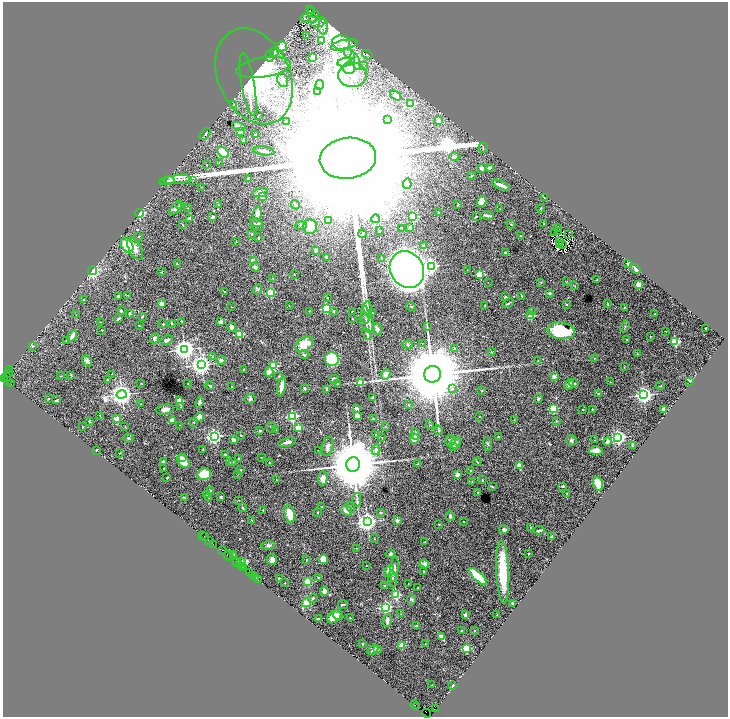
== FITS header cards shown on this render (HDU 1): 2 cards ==
NAXIS1  =                 1451
NAXIS2  =                 1430

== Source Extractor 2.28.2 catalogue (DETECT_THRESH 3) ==
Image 1451 x 1430 px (HDU 1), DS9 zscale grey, zoomed out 1/2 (1 PNG px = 2 x 2 image px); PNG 730 x 719 px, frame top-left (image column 2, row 1430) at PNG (3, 2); each listed source drawn as its Kron ellipse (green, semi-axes under 4 px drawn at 4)
Background 5.69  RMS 0.049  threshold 0.146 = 3 sigma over >= 5 px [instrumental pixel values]
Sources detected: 482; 52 cannot appear on this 1/2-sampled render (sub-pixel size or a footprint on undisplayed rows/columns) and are neither listed nor drawn; the other 430 listed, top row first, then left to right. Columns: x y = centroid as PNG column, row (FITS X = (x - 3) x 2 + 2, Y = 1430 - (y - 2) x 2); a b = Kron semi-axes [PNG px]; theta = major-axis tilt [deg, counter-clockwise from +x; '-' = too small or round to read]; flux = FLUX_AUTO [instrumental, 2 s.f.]
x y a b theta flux
310 10 3 2 - 1.3e+03
312 11 2 1 - 9.3e+02
316 15 4 2 - 4.1e+00
305 18 4 2 - 8.4e+00
313 19 3 2 - 2.1e+01
319 23 8 3 21 2.7e+01
323 27 8 5 -89 3.9e+01
307 36 2 2 - 3.7e+00
322 40 3 2 - 9.2e+00
341 43 9 7 -6 8.5e+01
344 45 14 5 13 7.0e+01
282 46 5 4 - 5.7e+01
274 52 5 3 - 1.1e+01
349 53 6 2 -48 1.7e+01
367 55 6 2 -34 1.0e+01
270 56 6 4 87 1.7e+01
313 57 2 2 - 2.2e+02
355 61 9 3 -69 4.2e+01
346 62 9 3 11 3.6e+01
364 65 3 2 - 5.3e+00
263 67 27 10 8 2.4e+02
349 68 6 6 - 4.7e+01
352 75 14 12 5 1.7e+02
254 76 50 35 -64 1.0e+03
283 80 7 5 -68 5.1e+01
248 85 32 6 -80 2.0e+02
320 85 5 4 - 1.7e+01
318 92 2 2 - 3.5e+01
396 95 6 4 -33 3.8e+01
411 103 3 3 - 5.3e+02
234 105 4 3 - 1.5e+01
258 115 2 1 - 4.2e+00
387 120 2 2 - 5.4e+01
439 121 4 3 - 4.7e+01
286 122 2 2 - 8.1e+00
239 126 7 2 -17 3.2e+01
240 132 2 2 - 1.5e+02
205 134 7 3 49 1.4e+01
256 135 2 2 - 1.4e+01
243 141 2 2 - 1.4e+01
483 148 5 2 - 6.6e+00
264 151 11 3 -8 3.8e+01
223 152 6 4 -44 2.4e+02
454 157 5 4 - 3.9e+01
348 158 28 20 7 1.3e+06
219 162 3 2 - 4.4e+00
206 165 3 2 - 2.6e+00
482 168 4 3 - 3.6e+01
489 168 3 2 - 3.2e+01
471 176 3 3 - 7.2e+00
178 179 14 3 5 3.5e+01
248 179 3 3 - 2.1e+01
193 180 2 1 - 2.5e+00
167 181 8 3 8 1.6e+01
407 183 5 3 - 2.6e+01
501 185 9 2 -23 5.3e+01
202 187 2 2 - 2.8e+00
260 193 8 4 9 3.1e+01
262 196 3 2 - 9.5e+01
544 198 3 2 - 5.0e+00
482 201 5 4 - 7.8e+01
179 205 2 2 - 7.7e+00
218 205 2 2 - 3.8e+00
295 205 5 3 - 2.2e+01
458 205 4 2 - 5.5e+00
188 208 3 2 - 4.1e+00
541 208 4 2 - 4.7e+00
176 209 7 4 41 2.9e+01
500 209 2 1 - 2.8e+00
140 213 4 3 - 2.5e+02
438 213 3 3 - 9.0e+00
257 214 8 4 84 4.3e+01
487 215 6 2 -9 2.9e+01
413 216 3 3 - 5.7e+02
476 216 2 2 - 7.3e+00
212 217 3 3 - 1.6e+01
189 219 2 2 - 6.0e+01
375 219 4 3 - 9.6e+00
328 221 4 3 - 7.6e+00
256 223 6 3 -19 2.2e+01
257 224 7 5 -39 3.9e+01
511 224 4 2 - 6.2e+00
543 224 2 2 - 2.9e+00
183 225 4 2 - 5.9e+00
301 225 5 3 - 1.3e+01
310 227 7 7 - 1.2e+02
410 227 4 2 - 1.1e+01
557 227 2 2 - 7.3e+00
402 228 2 2 - 1.4e+01
380 231 2 1 - 5.4e+00
558 231 2 1 - 2.6e+00
555 232 2 1 - 2.0e+00
251 234 3 2 - 9.2e+00
362 234 4 2 - 9.1e+00
569 235 2 1 - 5.9e+00
520 236 3 2 - 1.3e+01
139 237 2 2 - 4.2e+00
258 238 3 2 - 8.7e+00
236 242 3 2 - 4.6e+00
559 242 2 1 - 3.6e+00
560 244 2 1 - 4.1e+00
562 244 2 1 - 4.5e+00
127 245 8 5 -60 1.9e+02
423 246 4 3 - 9.4e+00
135 249 12 6 -63 5.6e+01
316 250 3 3 - 3.1e+01
505 253 3 3 - 2.6e+01
327 257 4 3 - 1.9e+01
381 258 3 3 - 9.3e+00
253 261 3 3 - 6.2e+01
177 263 3 2 - 2.9e+00
628 264 2 2 - 1.3e+01
431 266 4 3 - 2.5e+03
255 267 5 4 - 1.9e+01
636 269 5 2 - 4.9e+01
407 270 19 16 -58 8.6e+03
467 270 2 1 - 5.9e+00
93 271 5 4 - 7.8e+02
162 272 3 2 - 5.2e+00
294 274 2 1 - 6.3e+00
480 274 3 3 - 4.4e+02
273 278 2 2 - 3.2e+00
597 280 3 2 - 6.7e+00
488 282 2 1 - 2.1e+00
541 282 3 2 - 5.3e+00
567 282 3 2 - 4.4e+00
638 285 2 2 - 2.3e+02
575 286 2 2 - 3.4e+00
258 289 5 4 - 1.7e+01
225 291 3 2 - 3.8e+00
271 292 3 3 - 5.6e+02
550 293 2 2 - 5.4e+01
128 295 3 2 - 3.0e+00
118 296 2 2 - 1.2e+01
522 296 4 2 - 6.1e+00
505 297 2 2 - 8.1e+00
327 298 2 2 - 6.1e+00
84 300 3 2 - 4.9e+00
508 303 6 2 30 1.1e+01
162 304 2 2 - 1.7e+02
608 304 2 2 - 1.0e+01
485 305 2 1 - 4.4e+00
567 305 2 2 - 2.3e+01
289 306 2 2 - 4.9e+00
411 306 5 2 - 8.1e+00
232 307 2 2 - 3.0e+00
326 308 3 3 - 7.7e+02
625 308 3 2 - 7.2e+00
368 309 7 2 -84 1.9e+01
121 311 3 2 - 1.6e+01
309 311 2 2 - 3.5e+00
333 311 3 3 - 8.0e+00
352 311 2 2 - 5.5e+00
533 312 3 2 - 5.2e+00
372 313 2 2 - 1.3e+01
129 314 4 3 - 1.0e+01
655 314 2 2 - 7.3e+00
76 315 2 1 - 3.5e+00
365 315 9 3 -84 2.3e+01
143 316 2 2 - 1.6e+01
531 316 2 2 - 2.6e+02
119 319 4 3 - 2.0e+01
352 319 3 2 - 3.2e+00
181 321 2 2 - 4.8e+00
100 322 2 1 - 3.1e+00
221 322 2 2 - 8.7e+01
171 323 3 3 - 7.2e+00
367 323 10 6 -65 4.6e+01
163 324 2 2 - 1.1e+01
139 326 2 1 - 6.5e+00
427 326 4 2 - 7.4e+00
232 327 4 3 - 4.1e+01
625 327 5 3 - 1.1e+01
706 328 2 2 - 1.0e+01
377 329 6 4 -66 2.7e+01
101 330 2 2 - 3.8e+00
561 331 14 8 -8 5.2e+02
666 331 2 1 - 4.1e+00
239 334 3 3 - 5.6e+02
367 334 6 3 -60 1.7e+01
72 336 6 3 59 4.8e+01
651 336 2 2 - 3.8e+00
155 339 5 4 - 2.0e+01
627 339 3 2 - 6.1e+00
167 340 6 4 26 2.6e+01
66 341 2 2 - 9.9e+00
675 342 3 3 - 7.1e+02
422 343 2 2 - 4.0e+00
304 344 9 6 35 1.9e+02
408 345 5 4 - 1.4e+01
32 346 4 3 - 8.5e+00
454 348 4 3 - 9.2e+00
185 349 4 4 - 6.7e+03
491 352 3 2 - 5.8e+00
304 354 4 3 - 1.5e+01
637 354 3 2 - 4.0e+00
212 357 3 3 - 9.4e+00
594 358 2 2 - 5.4e+00
332 359 7 7 - 3.9e+02
221 360 4 4 - 2.2e+01
87 361 6 4 -60 2.9e+01
538 361 2 2 - 2.6e+00
201 365 4 4 - 5.7e+03
274 366 3 3 - 5.7e+02
624 367 3 2 - 4.4e+00
243 369 4 2 - 5.4e+00
10 370 3 1 - 5.7e+02
269 372 5 4 - 6.4e+01
8 374 4 3 - 1.2e+03
112 374 2 1 - 3.5e+00
386 374 6 4 68 4.9e+01
432 374 8 8 - 1.6e+05
71 375 3 3 - 5.4e+00
7 376 3 1 - 3.8e+02
61 376 2 2 - 3.1e+00
279 376 3 2 - 6.7e+00
554 376 4 3 - 2.6e+01
5 379 2 1 - 4.8e+02
334 379 5 4 - 2.3e+01
7 380 3 2 - 3.8e+02
107 380 3 3 - 8.5e+00
690 381 4 2 - 2.4e+01
610 382 3 1 - 3.5e+00
188 383 3 2 - 3.9e+00
360 383 3 2 - 3.0e+02
574 383 5 3 - 1.2e+01
11 384 2 1 - 3.3e+03
141 384 3 2 - 4.3e+00
337 384 3 3 - 1.1e+01
569 384 6 3 48 2.1e+01
210 386 4 3 - 1.4e+01
282 386 9 3 79 9.1e+01
660 386 4 2 - 5.6e+00
232 387 2 2 - 1.0e+01
305 388 3 3 - 1.2e+01
452 388 3 3 - 1.8e+01
327 389 2 2 - 2.5e+01
482 391 2 2 - 7.2e+00
598 393 3 2 - 5.5e+00
122 394 5 4 - 8.2e+03
643 395 4 4 - 4.7e+03
373 397 4 2 - 2.2e+01
48 398 2 2 - 6.6e+00
250 399 5 5 - 2.1e+01
538 399 3 2 - 2.0e+01
57 400 3 2 - 1.4e+01
180 401 2 2 - 2.3e+02
199 402 5 3 - 1.7e+01
141 404 2 2 - 3.7e+00
409 405 2 2 - 1.1e+01
181 407 3 2 - 5.4e+00
553 408 3 3 - 5.6e+02
357 409 4 3 - 3.5e+01
583 409 2 1 - 3.8e+00
592 409 2 2 - 8.5e+00
664 409 4 3 - 3.1e+01
165 410 9 4 10 3.8e+01
100 415 2 2 - 3.9e+00
292 416 3 3 - 1.4e+03
357 416 3 3 - 7.5e+01
479 416 2 2 - 3.5e+00
200 417 4 4 - 5.6e+01
117 419 2 2 - 1.7e+02
373 419 2 2 - 8.6e+00
514 420 3 2 - 4.7e+00
89 421 3 2 - 5.3e+00
172 421 2 2 - 1.1e+02
556 421 4 3 - 6.4e+00
194 422 2 2 - 1.6e+01
180 425 2 1 - 3.2e+00
430 425 3 2 - 5.6e+00
83 427 3 2 - 4.1e+00
125 427 3 2 - 4.8e+00
271 427 5 3 - 9.2e+00
385 427 3 2 - 6.1e+00
298 428 3 3 - 3.7e+02
275 430 2 2 - 8.1e+00
438 430 5 4 - 1.4e+01
260 431 3 3 - 1.3e+01
375 434 2 2 - 3.9e+00
416 434 6 3 -83 2.1e+01
241 435 2 2 - 6.7e+00
214 436 4 3 - 2.8e+03
382 437 2 1 - 2.2e+00
498 437 2 2 - 1.4e+01
618 437 3 3 - 3.0e+03
129 438 5 3 - 9.8e+00
414 439 5 4 - 8.2e+01
233 440 3 3 - 2.3e+01
450 440 5 5 - 1.9e+01
571 440 5 5 - 1.9e+01
594 440 2 2 - 3.5e+00
607 441 4 3 - 4.3e+01
287 442 9 4 13 2.9e+01
456 443 6 4 54 2.4e+01
488 444 7 3 -75 1.3e+01
633 445 3 2 - 4.3e+01
328 446 10 5 74 3.9e+01
454 446 4 3 - 3.9e+01
203 449 3 2 - 5.9e+00
96 450 2 2 - 6.1e+00
318 450 2 2 - 2.7e+00
376 450 5 4 - 2.5e+01
596 451 7 4 1 6.8e+01
120 453 3 2 - 3.9e+00
225 455 4 2 - 1.1e+01
182 457 3 2 - 8.0e+01
261 457 2 2 - 2.9e+00
239 459 3 2 - 7.7e+00
233 461 3 3 - 9.1e+00
163 462 3 3 - 1.7e+01
183 462 7 5 -53 1.8e+02
477 462 4 2 - 7.2e+00
229 463 3 3 - 1.2e+01
269 463 3 2 - 3.4e+00
418 464 2 2 - 3.1e+00
353 465 7 7 - 9.6e+04
519 465 2 2 - 1.5e+02
163 468 2 1 - 3.3e+00
241 470 2 2 - 6.5e+00
470 470 2 2 - 1.9e+01
204 474 7 6 - 2.1e+02
238 474 3 2 - 3.0e+00
458 474 2 2 - 1.1e+02
167 477 2 2 - 3.8e+00
323 478 7 5 87 4.8e+01
276 480 2 2 - 4.1e+00
482 480 4 2 - 6.1e+00
472 482 4 3 - 6.9e+00
598 484 7 4 -70 2.0e+02
563 486 2 2 - 3.4e+01
492 487 4 2 - 8.7e+00
211 490 4 3 - 8.6e+00
478 492 2 2 - 4.0e+00
566 494 3 2 - 5.1e+00
207 495 3 2 - 1.3e+01
184 497 3 1 - 4.7e+00
221 497 2 2 - 3.3e+01
209 498 3 2 - 2.8e+00
239 500 2 2 - 3.5e+00
357 500 7 2 88 1.3e+01
322 507 2 2 - 4.3e+00
350 507 5 3 - 1.2e+01
243 508 4 3 - 1.0e+01
263 510 3 2 - 5.2e+00
346 510 6 5 - 7.3e+01
317 512 2 2 - 5.4e+00
380 512 4 3 - 1.2e+01
290 514 9 5 -78 1.7e+02
450 516 5 4 - 1.8e+01
252 520 3 2 - 4.4e+00
397 520 2 2 - 8.1e+01
367 521 4 4 - 5.3e+03
463 522 2 2 - 9.5e+00
439 524 2 2 - 7.7e+00
531 528 3 2 - 4.9e+00
504 529 4 3 - 3.5e+01
539 530 5 2 - 2.7e+01
202 536 2 1 - 8.2e+01
552 536 2 2 - 1.4e+01
204 537 2 1 - 5.5e+02
374 539 3 2 - 6.0e+00
208 540 3 1 - 3.7e+02
425 542 2 2 - 7.8e+00
213 544 2 1 - 3.6e+02
268 545 7 4 6 2.3e+01
356 548 3 2 - 5.3e+00
222 550 4 1 - 9.0e+02
529 553 2 1 - 5.1e+00
390 554 4 4 - 1.7e+01
234 555 3 2 - 4.8e+00
228 556 5 2 - 1.6e+03
323 559 4 4 - 8.8e+01
272 560 5 5 - 3.0e+01
306 560 3 2 - 4.1e+00
241 562 4 2 - 1.9e+02
237 563 4 1 - 1.6e+03
424 564 5 3 - 6.8e+01
242 566 2 2 - 3.2e+02
366 566 2 2 - 7.5e+00
244 568 2 1 - 6.4e+02
394 569 13 4 85 4.0e+01
389 571 6 4 58 7.4e+01
424 571 3 2 - 4.4e+00
249 572 2 1 - 2.5e+02
503 572 31 6 -87 4.0e+02
253 576 3 1 - 3.6e+02
478 577 12 4 -43 4.5e+02
256 578 4 1 - 4.0e+02
279 578 3 2 - 6.1e+00
319 578 2 2 - 3.6e+01
393 579 8 3 -83 1.7e+01
258 580 2 1 - 5.9e+02
307 582 4 4 - 1.4e+02
285 583 2 2 - 9.6e+00
408 583 2 1 - 2.9e+00
385 586 2 2 - 1.8e+01
418 588 2 2 - 1.0e+01
324 591 4 3 - 6.1e+01
396 595 3 3 - 6.3e+02
313 598 5 3 - 1.5e+01
411 599 5 4 - 1.5e+01
306 603 4 4 - 8.8e+01
513 603 2 2 - 4.1e+01
343 605 5 2 - 1.5e+01
385 607 3 3 - 1.9e+03
401 614 2 2 - 4.3e+00
338 615 5 3 - 2.9e+01
465 615 4 3 - 1.4e+01
497 615 3 2 - 5.5e+00
334 617 8 5 40 1.1e+02
318 618 2 1 - 5.9e+00
350 618 2 2 - 7.3e+00
387 621 6 3 86 4.9e+01
416 625 2 2 - 1.2e+01
461 630 3 2 - 8.8e+00
475 631 2 2 - 4.0e+00
442 637 4 3 - 1.3e+02
425 643 2 1 - 2.7e+00
362 644 3 2 - 9.1e+00
402 645 3 2 - 3.0e+02
466 648 3 3 - 6.0e+02
377 649 2 2 - 4.0e+01
373 650 6 3 39 2.2e+01
432 685 2 2 - 3.2e+00
453 686 2 2 - 5.0e+01
415 705 2 1 - 1.1e+02
417 707 2 1 - 4.3e+02
436 709 3 1 - 6.6e+02
426 713 5 2 - 2.8e+02
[52 sub-pixel or undisplayed-footprint detections neither listed nor drawn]